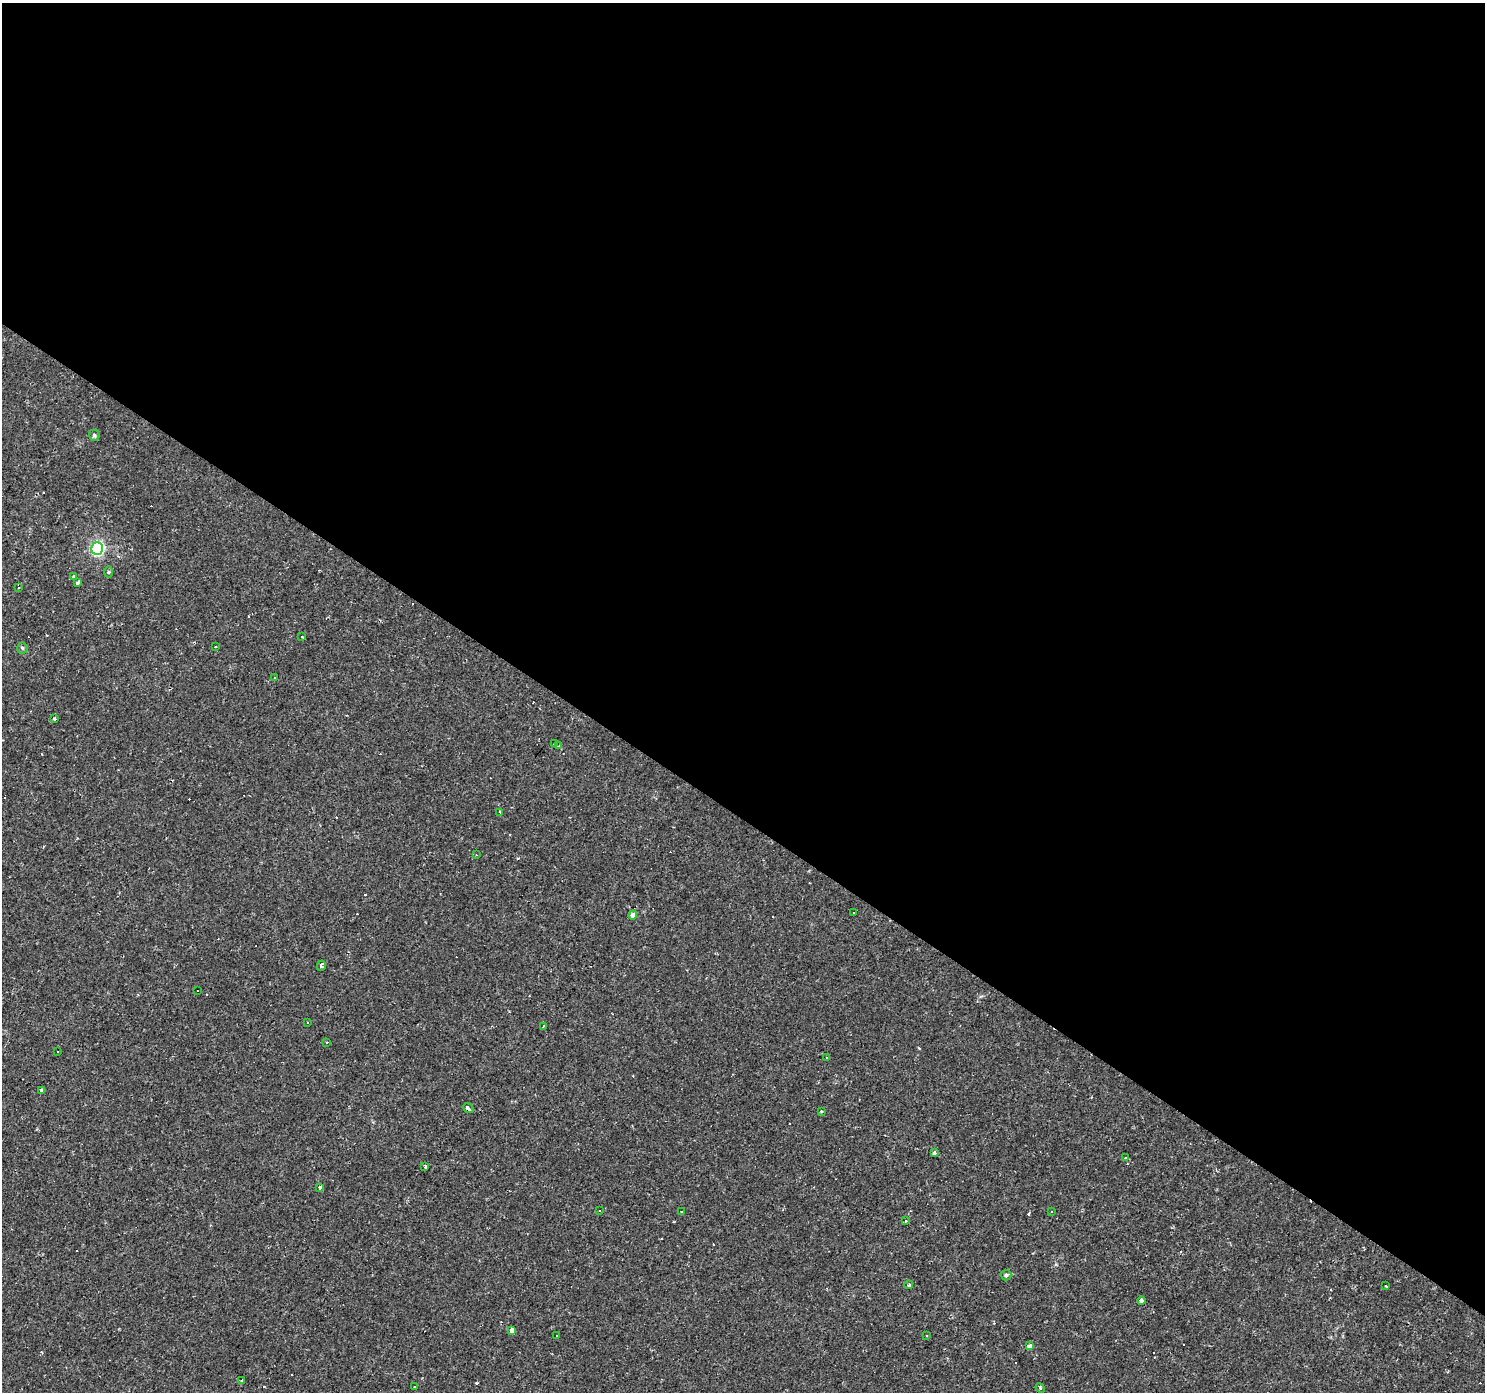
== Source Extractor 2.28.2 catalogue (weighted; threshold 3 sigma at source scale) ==
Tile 3 of 4 x 4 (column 3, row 1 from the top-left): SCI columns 2969-4451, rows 4417-5806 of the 5934 x 5985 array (HDU 1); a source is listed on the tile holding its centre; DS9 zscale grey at full resolution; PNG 1487 x 1394 px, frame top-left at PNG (2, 3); each listed source drawn as its Kron ellipse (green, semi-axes under 4 px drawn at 4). Shown black and unused: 59% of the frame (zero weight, under 2 of 3 exposures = <1% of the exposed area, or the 3 px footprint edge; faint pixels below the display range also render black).
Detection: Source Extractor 2.28.2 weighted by HDU 2 'WHT'; one run over the whole footprint, this tile lists its part. Background 0.00108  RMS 0.0015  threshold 0.00681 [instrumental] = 3 sigma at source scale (4.5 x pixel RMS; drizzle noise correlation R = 1.50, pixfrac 1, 0.0396/0.0396 arcsec/px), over >= 5 px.
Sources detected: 81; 35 cosmic-ray / hot-pixel residue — neither listed nor drawn; the other 46 listed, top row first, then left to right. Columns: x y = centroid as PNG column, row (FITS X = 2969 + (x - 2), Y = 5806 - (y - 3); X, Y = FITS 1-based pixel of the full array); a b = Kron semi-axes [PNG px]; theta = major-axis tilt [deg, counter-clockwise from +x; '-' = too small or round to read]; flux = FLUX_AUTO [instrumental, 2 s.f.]
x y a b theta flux
94 435 5 5 - 0.26
97 548 6 6 - 25
108 572 5 3 - 0.17
74 576 4 4 - 0.2
78 583 4 3 - 0.27
18 588 3 3 - 0.19
302 637 3 3 - 0.45
216 647 3 2 - 0.17
22 648 5 5 - 0.21
275 677 3 3 - 0.29
54 718 3 3 - 2.2
555 743 3 3 - 1.8
558 746 4 3 - 0.58
500 812 3 3 - 1.5
476 855 3 3 - 0.1
853 912 2 2 - 0.17
633 915 4 4 - 0.81
321 966 5 4 - 0.59
198 991 3 3 - 0.81
308 1023 3 2 - 0.23
543 1026 3 2 - 0.24
327 1043 3 3 - 0.44
58 1051 3 2 - 0.25
827 1058 3 3 - 0.18
42 1090 3 3 - 0.45
468 1108 6 3 -34 2.6
821 1112 3 2 - 0.15
934 1153 3 3 - 0.39
1125 1158 3 3 - 0.26
425 1166 3 3 - 0.95
320 1187 4 3 - 0.5
599 1210 3 3 - 0.24
681 1212 3 2 - 0.21
1052 1212 3 3 - 0.61
905 1221 3 3 - 0.64
1006 1275 5 5 - 0.23
909 1285 4 3 - 0.34
1386 1286 3 3 - 0.35
1141 1301 4 3 - 4.9
512 1330 3 3 - 5.7
926 1335 3 2 - 0.11
557 1336 3 2 - 0.19
1030 1346 4 3 - 1.1
241 1380 3 3 - 2.1
414 1386 3 2 - 0.19
1040 1388 5 4 - 0.21
Unlisted compact peaks at least as high as the median listed source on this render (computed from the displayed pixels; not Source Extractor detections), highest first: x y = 476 1383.